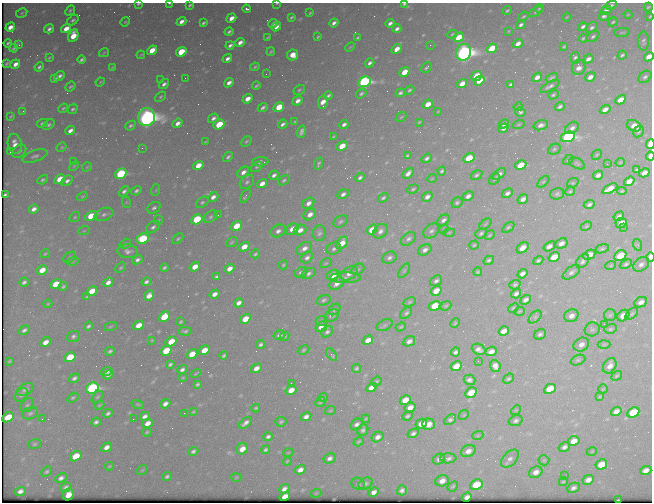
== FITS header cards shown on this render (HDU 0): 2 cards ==
NAXIS1  =                  650 / Width of table row in bytes
NAXIS2  =                  500 / Number of rows in table

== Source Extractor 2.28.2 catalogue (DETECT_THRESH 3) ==
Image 650 x 500 px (HDU 0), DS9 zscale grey, 1 PNG px = 1 image px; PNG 654 x 504 px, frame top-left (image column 1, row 500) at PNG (2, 3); each listed source drawn as its Kron ellipse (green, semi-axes under 4 px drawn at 4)
Background 488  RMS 2.6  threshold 7.74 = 3 sigma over >= 5 px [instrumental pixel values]
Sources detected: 535; of the 535, the 500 brightest by FLUX_AUTO listed and drawn (35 fainter detections omitted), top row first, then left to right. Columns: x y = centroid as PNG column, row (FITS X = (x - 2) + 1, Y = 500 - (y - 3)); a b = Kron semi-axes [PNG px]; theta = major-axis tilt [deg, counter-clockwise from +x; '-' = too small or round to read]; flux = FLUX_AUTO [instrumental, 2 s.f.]
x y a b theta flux
169 3 3 2 - 160
277 3 3 2 - 150
138 4 3 2 - 240
404 4 3 2 - 230
190 5 4 3 - 270
611 5 6 4 26 400
648 7 4 3 - 220
247 9 4 3 - 500
539 9 4 3 - 230
70 10 6 4 47 300
507 10 4 3 - 260
606 10 5 3 - 840
536 12 7 3 34 260
22 13 6 4 29 240
310 13 3 3 - 200
628 15 4 3 - 140
523 16 5 3 - 260
604 16 5 4 - 470
650 16 4 2 - 180
291 17 4 3 - 280
567 17 4 2 - 150
231 18 5 4 - 1200
73 20 6 4 38 320
181 21 5 3 - 900
125 22 5 4 - 170
613 22 5 3 - 230
203 23 4 3 - 320
273 23 5 3 - 670
334 23 5 3 - 620
390 23 4 3 - 590
521 25 5 3 - 490
10 27 5 4 - 1300
276 27 5 4 - 1000
583 27 5 3 - 520
592 27 6 4 33 450
49 29 5 4 - 530
66 29 5 4 - 2000
397 29 4 3 - 580
508 31 4 3 - 160
229 32 4 3 - 340
622 33 8 3 5 210
452 34 5 3 - 200
73 36 6 5 - 3500
593 36 7 4 34 390
318 37 4 2 - 220
459 37 6 4 38 4700
267 38 4 2 - 170
357 38 4 3 - 260
583 38 4 3 - 230
644 41 9 5 90 450
240 42 5 3 - 870
8 43 4 3 - 260
518 43 5 4 - 1100
19 45 3 3 - 180
230 45 4 3 - 470
430 45 2 2 - 220
350 47 5 3 - 170
564 47 4 2 - 210
14 48 4 3 - 280
492 48 6 4 36 4800
397 49 5 4 - 1700
152 50 5 4 - 2700
181 52 5 4 - 6000
271 52 4 2 - 230
464 52 8 7 - 120000
104 53 5 3 - 170
141 55 4 3 - 180
293 55 5 5 - 2200
622 55 4 3 - 320
649 57 5 4 - 2100
49 58 4 2 - 190
575 58 6 5 - 460
227 59 5 3 - 620
588 59 5 4 - 740
82 60 4 3 - 370
7 63 3 2 - 160
370 63 5 3 - 490
15 64 5 4 - 1000
39 67 5 3 - 360
112 67 4 3 - 190
255 67 4 3 - 220
426 67 6 3 48 290
579 68 7 6 - 1100
404 72 5 4 - 3000
266 74 2 2 - 260
59 76 6 3 37 560
476 76 5 4 - 3800
537 77 5 4 - 1000
590 77 5 4 - 1000
645 77 7 5 41 410
55 78 4 3 - 340
185 78 2 2 - 180
552 78 6 3 31 320
160 80 3 2 - 190
479 81 6 4 36 2900
100 82 5 3 - 150
364 82 6 5 - 44000
229 83 5 3 - 810
164 84 6 4 41 570
462 84 5 4 - 1900
510 84 4 3 - 310
256 86 4 3 - 240
550 86 11 4 27 550
70 87 5 3 - 240
299 90 6 4 31 270
409 90 5 4 - 280
401 93 5 3 - 450
361 94 6 4 35 320
553 95 5 4 - 280
328 96 4 3 - 360
161 97 6 4 38 290
248 99 5 4 - 1500
621 100 6 4 30 2200
298 101 5 4 - 990
323 102 7 4 78 1800
428 104 5 4 - 2100
560 106 5 3 - 420
263 107 5 3 - 440
279 107 6 4 35 6500
518 107 4 3 - 260
63 108 5 3 - 230
73 109 5 4 - 300
605 110 5 4 - 1100
23 111 3 2 - 190
438 111 4 2 - 140
520 112 5 4 - 340
11 116 4 2 - 170
147 117 9 8 - 140000
401 117 6 3 36 190
213 118 5 4 - 560
295 122 3 2 - 180
419 122 4 2 - 170
42 123 6 4 25 370
178 123 5 4 - 900
219 124 6 4 33 6800
283 124 5 3 - 480
344 124 5 3 - 580
504 124 5 4 - 590
519 124 6 3 19 180
49 125 7 4 39 330
541 125 7 5 16 760
130 126 5 4 - 330
634 126 7 5 -23 1600
503 128 5 4 - 590
572 128 7 5 36 720
70 131 5 3 - 870
638 131 6 5 - 260
302 132 6 4 71 510
333 137 4 2 - 200
568 137 7 5 18 41000
246 141 6 3 45 240
205 142 4 2 - 180
15 144 10 7 -80 1500
650 144 5 3 - 9100
342 146 6 4 28 3100
62 147 5 4 - 210
142 148 2 2 - 890
554 149 7 5 25 310
19 151 8 5 39 560
10 152 2 2 - 140
597 155 5 3 - 170
35 156 13 5 19 630
407 156 4 3 - 270
650 156 4 3 - 1900
228 157 6 4 43 380
427 158 5 3 - 440
469 158 6 4 26 4700
568 160 6 3 43 210
73 161 2 2 - 210
260 162 8 4 6 540
620 162 5 3 - 160
577 163 8 5 -29 330
319 164 6 3 72 320
607 164 2 2 - 340
198 165 5 4 - 2300
521 165 6 4 27 3900
74 166 6 3 44 170
87 167 5 2 - 140
257 167 6 4 37 270
637 170 4 3 - 250
442 171 4 3 - 300
243 172 7 4 41 830
408 173 6 3 46 840
644 173 5 4 - 1300
121 174 6 4 32 18000
499 174 8 4 39 670
274 175 5 3 - 570
476 175 6 4 32 350
598 175 5 4 - 660
360 178 5 3 - 460
432 178 5 3 - 140
60 179 6 4 32 3700
495 179 6 4 47 280
43 180 6 4 32 320
284 180 6 4 33 330
67 181 6 4 33 590
629 181 5 4 - 1600
247 182 8 6 43 470
543 182 7 4 45 250
573 183 6 4 20 240
262 184 5 4 - 1300
413 189 6 4 18 250
610 189 8 4 28 2300
156 190 6 3 72 170
124 191 6 4 42 500
136 191 5 3 - 380
570 191 5 4 - 250
622 191 5 4 - 230
507 193 6 4 32 610
343 194 6 4 32 650
557 194 7 5 17 390
5 195 4 3 - 190
82 196 6 4 33 200
245 196 7 3 54 410
468 196 6 4 30 750
213 197 6 4 40 900
427 197 6 4 35 830
383 198 5 3 - 340
523 199 6 4 34 780
126 202 6 3 -72 180
202 202 7 5 37 330
308 203 6 4 39 940
457 203 5 5 - 330
589 204 6 4 25 450
154 208 7 5 33 460
34 209 5 3 - 730
104 214 10 6 21 670
310 214 7 5 35 1200
218 215 2 2 - 170
91 216 7 4 26 4300
619 216 5 4 - 470
75 217 6 4 37 220
211 217 7 5 38 400
197 219 6 4 32 12000
158 220 5 4 - 190
444 220 7 4 35 640
341 222 8 5 32 380
621 223 6 5 - 1600
485 224 7 2 40 150
237 226 6 4 34 4400
586 226 6 4 24 220
153 227 7 5 39 550
508 227 7 4 37 280
623 227 2 2 - 440
292 229 7 5 36 2000
444 229 5 4 - 190
300 230 6 5 - 1200
372 230 6 4 35 3100
84 231 6 3 18 200
278 231 8 6 30 770
380 231 8 6 48 780
431 231 9 6 40 620
449 232 5 3 - 190
319 233 8 6 82 520
481 233 6 5 - 360
490 235 5 3 - 190
143 239 6 5 - 13000
178 239 6 4 44 250
408 239 8 5 36 570
232 242 6 3 36 200
342 243 7 5 48 2200
561 243 6 5 - 920
125 244 6 4 32 260
474 245 4 4 - 230
638 245 6 4 -71 230
549 246 6 4 37 1100
244 247 6 4 30 2200
304 248 8 5 33 970
523 248 7 4 38 1700
334 249 7 6 - 510
602 249 7 4 15 290
425 250 7 5 30 700
128 251 10 7 -4 740
45 254 5 3 - 200
255 254 4 3 - 280
589 255 6 4 29 1800
620 255 6 5 - 5400
69 257 7 4 38 320
554 257 6 4 32 3400
650 257 5 2 - 4100
307 258 6 5 - 590
389 258 7 6 - 560
137 260 5 4 - 560
489 260 5 4 - 340
538 260 5 4 - 320
73 261 6 3 19 190
583 261 8 5 49 490
326 263 6 3 35 200
626 264 6 4 24 330
641 264 9 6 38 750
283 265 5 4 - 220
611 265 5 3 - 190
195 267 5 4 - 2000
121 268 6 3 44 240
164 268 4 3 - 320
230 269 5 4 - 1400
358 269 7 5 29 330
42 270 6 4 31 2200
404 271 8 4 54 380
301 272 7 5 25 480
478 272 4 4 - 240
571 272 10 5 35 590
309 273 7 5 30 510
349 273 9 6 32 1000
522 274 5 4 - 810
333 275 6 5 - 1700
216 277 4 3 - 370
345 278 15 5 0 710
436 281 6 4 36 480
24 282 5 3 - 400
108 282 5 4 - 980
146 282 5 4 - 540
56 284 6 4 26 4600
337 284 8 5 37 1000
515 285 6 4 17 320
63 286 4 4 - 290
92 291 6 4 34 3200
436 291 6 4 34 2500
214 294 5 4 - 1100
516 294 5 4 - 610
149 296 6 4 44 1300
87 297 4 2 - 240
324 300 7 5 19 380
526 300 6 4 34 760
410 302 6 4 28 270
641 302 7 5 25 980
239 303 5 4 - 940
48 304 4 3 - 160
435 306 6 4 32 5500
446 306 6 4 22 210
513 308 5 4 - 210
335 309 6 5 - 370
519 311 5 3 - 190
406 313 7 4 43 370
632 314 7 4 43 340
610 315 6 6 - 330
332 316 8 5 32 600
571 316 7 6 - 1100
623 316 6 5 - 2300
164 317 6 4 42 5300
535 317 8 4 45 450
245 319 6 4 32 3500
322 321 6 5 - 280
181 322 4 3 - 210
455 323 5 3 - 180
604 324 2 2 - 450
139 325 6 4 31 2300
385 325 8 5 28 340
88 326 4 3 - 380
110 327 7 3 19 180
321 327 6 4 35 1200
401 327 5 4 - 220
592 329 7 7 - 420
610 329 6 4 17 290
24 330 6 4 32 490
185 331 6 4 -1 370
504 331 5 4 - 1300
327 332 6 5 - 470
540 334 6 5 - 450
280 335 6 4 15 600
73 336 7 5 17 480
284 336 5 4 - 240
152 340 4 3 - 160
368 340 5 4 - 1900
409 341 6 5 - 850
45 342 5 4 - 1500
171 342 6 4 34 3800
261 344 4 3 - 420
581 344 8 6 30 1100
604 344 6 4 3 240
478 349 7 5 -24 790
204 350 6 4 31 2700
304 350 6 4 28 270
110 351 5 3 - 350
166 351 6 4 31 5700
491 351 6 4 23 1100
456 352 5 3 - 450
192 354 6 4 35 3100
331 355 7 3 -50 620
224 356 4 3 - 330
70 357 6 4 32 5800
578 360 8 5 20 340
9 361 4 2 - 210
478 361 2 2 - 330
170 364 4 3 - 340
456 366 6 4 28 3500
495 366 6 5 - 1000
610 366 8 6 57 1300
256 368 6 4 29 1200
357 368 4 3 - 300
182 370 5 3 - 580
106 371 6 4 20 690
196 374 5 2 - 170
108 375 6 4 31 730
617 376 6 3 37 210
74 378 6 4 33 480
183 378 5 3 - 160
508 379 6 4 42 290
469 380 6 5 - 560
376 381 5 4 - 250
291 383 2 2 - 180
197 384 4 3 - 310
92 388 7 5 26 31000
371 388 5 4 - 1300
550 389 6 5 - 5600
603 389 5 2 - 150
25 390 9 5 30 670
291 390 5 4 - 1900
471 392 6 4 30 3900
21 395 8 5 48 400
97 397 7 4 49 270
323 397 4 4 - 180
600 397 4 3 - 170
73 398 6 4 31 280
405 400 6 4 30 3700
320 402 5 4 - 250
138 404 6 4 -18 230
165 404 5 4 - 810
27 405 8 6 44 390
99 405 5 4 - 190
410 407 6 4 31 1400
256 408 4 3 - 240
516 410 5 4 - 180
330 411 5 3 - 180
616 411 5 4 - 1200
193 412 4 2 - 170
633 412 6 5 - 8600
30 413 8 6 21 430
108 413 5 3 - 410
184 413 2 2 - 150
464 415 5 4 - 210
145 416 5 4 - 740
408 416 5 4 - 350
8 417 6 4 30 4900
306 417 5 4 - 830
42 419 2 2 - 290
133 419 2 2 - 220
366 419 4 3 - 180
450 420 6 4 33 370
516 421 7 5 19 470
96 422 5 4 - 500
281 422 5 5 - 340
148 423 5 4 - 1300
246 423 7 4 39 710
421 424 6 4 26 1900
429 424 6 5 - 1700
357 425 6 5 - 660
363 430 6 5 - 430
147 432 4 3 - 220
413 433 6 4 27 470
478 435 5 3 - 230
268 437 4 3 - 480
378 437 6 5 - 880
574 441 6 5 - 1800
359 442 5 3 - 230
34 444 6 5 - 290
107 447 5 4 - 1100
564 447 6 4 32 580
242 449 6 5 - 1900
266 450 5 4 - 350
193 451 5 3 - 430
468 451 7 5 29 1200
592 451 5 3 - 140
288 453 5 3 - 150
76 456 6 5 - 4500
330 458 6 5 - 670
448 458 8 5 1 540
439 459 6 5 - 620
510 459 11 6 45 810
544 460 5 5 - 240
287 461 4 3 - 190
601 464 6 5 - 3400
109 466 5 3 - 180
142 470 6 3 36 170
300 470 5 4 - 1100
646 470 6 4 18 1300
47 472 6 4 43 290
536 472 7 5 29 1100
167 476 4 3 - 360
564 476 3 3 - 170
236 477 5 3 - 150
61 478 6 4 24 670
588 480 6 4 25 1100
442 481 7 5 23 1300
563 482 4 4 - 250
366 483 7 5 32 430
358 484 7 6 - 330
476 485 6 5 - 5300
453 486 6 4 42 250
66 487 5 4 - 510
573 488 6 5 - 550
284 489 5 4 - 740
402 490 5 4 - 580
20 491 5 4 - 770
374 492 5 4 - 870
316 493 5 3 - 140
68 495 6 5 - 2000
285 497 5 4 - 2000
467 497 5 4 - 820
618 500 3 2 - 170
At the frame edge (FLAGS 8, measured only in part): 9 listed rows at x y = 169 3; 277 3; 138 4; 404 4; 650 16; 649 57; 650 144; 650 156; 650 257
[35 fainter detections neither listed nor drawn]